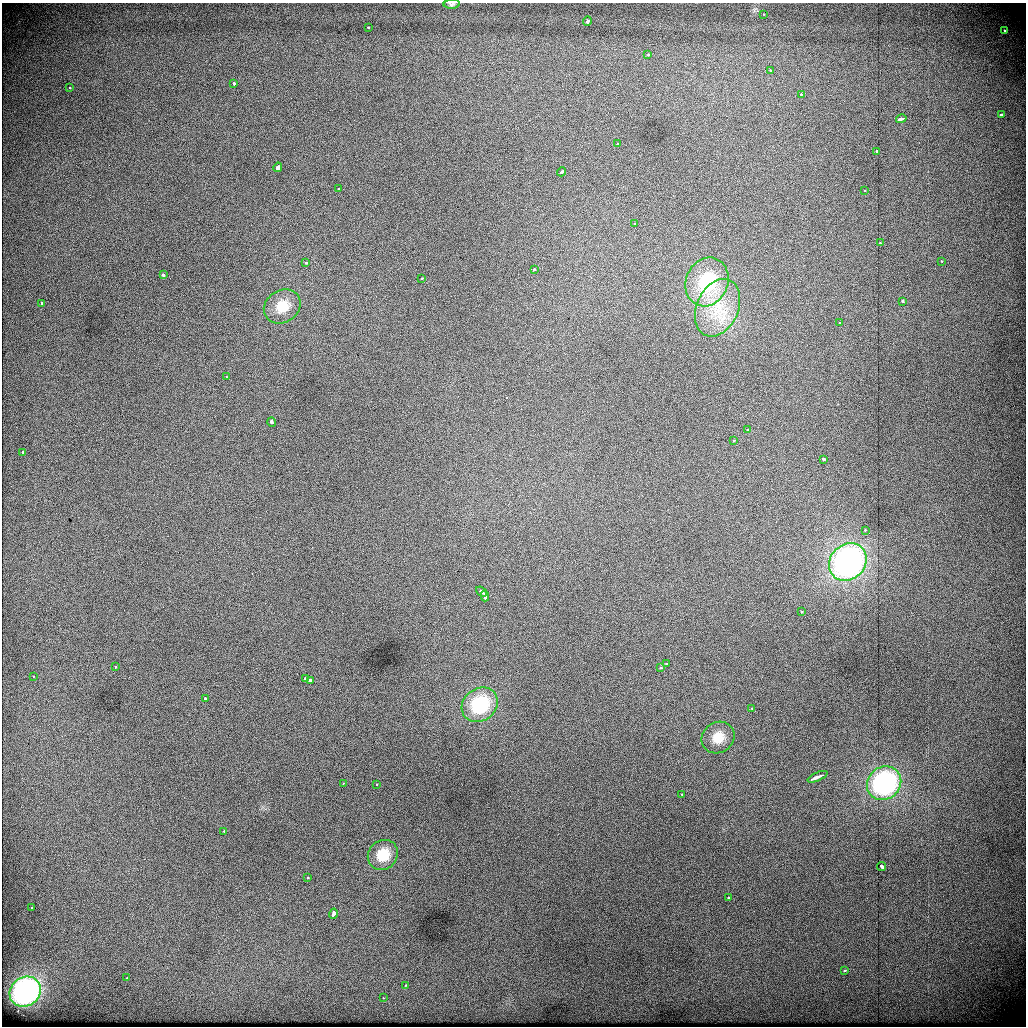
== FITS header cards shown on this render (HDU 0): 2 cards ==
NAXIS1  =                 1024          /
NAXIS2  =                 1024          /

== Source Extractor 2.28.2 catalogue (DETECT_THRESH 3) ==
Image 1024 x 1024 px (HDU 0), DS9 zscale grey, 1 PNG px = 1 image px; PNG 1028 x 1028 px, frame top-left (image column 1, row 1024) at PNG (2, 3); each listed source drawn as its Kron ellipse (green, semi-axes under 4 px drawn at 4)
Background 460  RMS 2.5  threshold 7.48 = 3 sigma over >= 5 px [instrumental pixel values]
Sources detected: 69; all 69 listed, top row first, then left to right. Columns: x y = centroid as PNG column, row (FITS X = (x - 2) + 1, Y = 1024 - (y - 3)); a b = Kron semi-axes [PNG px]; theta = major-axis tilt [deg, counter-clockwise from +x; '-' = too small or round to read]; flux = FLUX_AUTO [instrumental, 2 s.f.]
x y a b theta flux
452 4 8 4 3 290
763 14 3 2 - 230
587 21 5 3 - 1400
368 27 3 2 - 690
1005 31 3 3 - 360
648 55 3 3 - 290
770 70 3 3 - 380
234 83 3 3 - 2000
70 87 3 3 - 210
801 94 3 3 - 270
1001 114 3 3 - 840
901 119 5 3 - 1800
617 144 3 2 - 230
876 151 3 3 - 400
278 167 5 4 - 2100
562 172 5 3 - 610
338 189 3 3 - 590
865 190 2 2 - 150
634 224 3 3 - 470
880 243 3 2 - 170
941 261 3 2 - 230
306 263 3 3 - 430
534 269 3 2 - 530
163 275 3 3 - 970
422 278 3 2 - 290
707 282 25 21 67 12000
902 301 3 3 - 1700
41 303 3 3 - 400
282 306 19 16 33 4000
718 308 30 20 66 7400
840 323 3 3 - 150
226 377 2 2 - 790
272 422 5 3 - 2400
748 430 3 3 - 1400
733 441 3 2 - 250
22 452 3 3 - 340
823 459 3 3 - 1100
865 530 3 3 - 240
848 562 20 17 44 56000
481 592 6 3 -39 2600
485 596 5 2 - 1400
801 612 3 3 - 360
666 663 3 3 - 420
116 667 3 3 - 420
661 668 3 3 - 500
33 676 3 2 - 220
305 679 4 3 - 1000
310 680 3 3 - 1800
205 698 3 3 - 1300
480 705 19 16 38 13000
752 708 3 3 - 230
718 738 17 15 36 3400
817 777 11 3 24 3200
343 783 3 2 - 210
884 783 18 16 40 33000
376 784 3 2 - 210
681 794 3 2 - 370
224 831 3 3 - 320
383 855 16 14 44 4300
882 866 4 3 - 2700
308 878 3 2 - 230
728 898 3 2 - 350
31 908 3 3 - 350
333 914 5 3 - 2700
844 971 3 3 - 460
127 978 2 2 - 130
405 985 3 2 - 210
25 992 16 14 39 40000
383 998 3 2 - 160
At the frame edge (FLAGS 8, measured only in part): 1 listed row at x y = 452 4